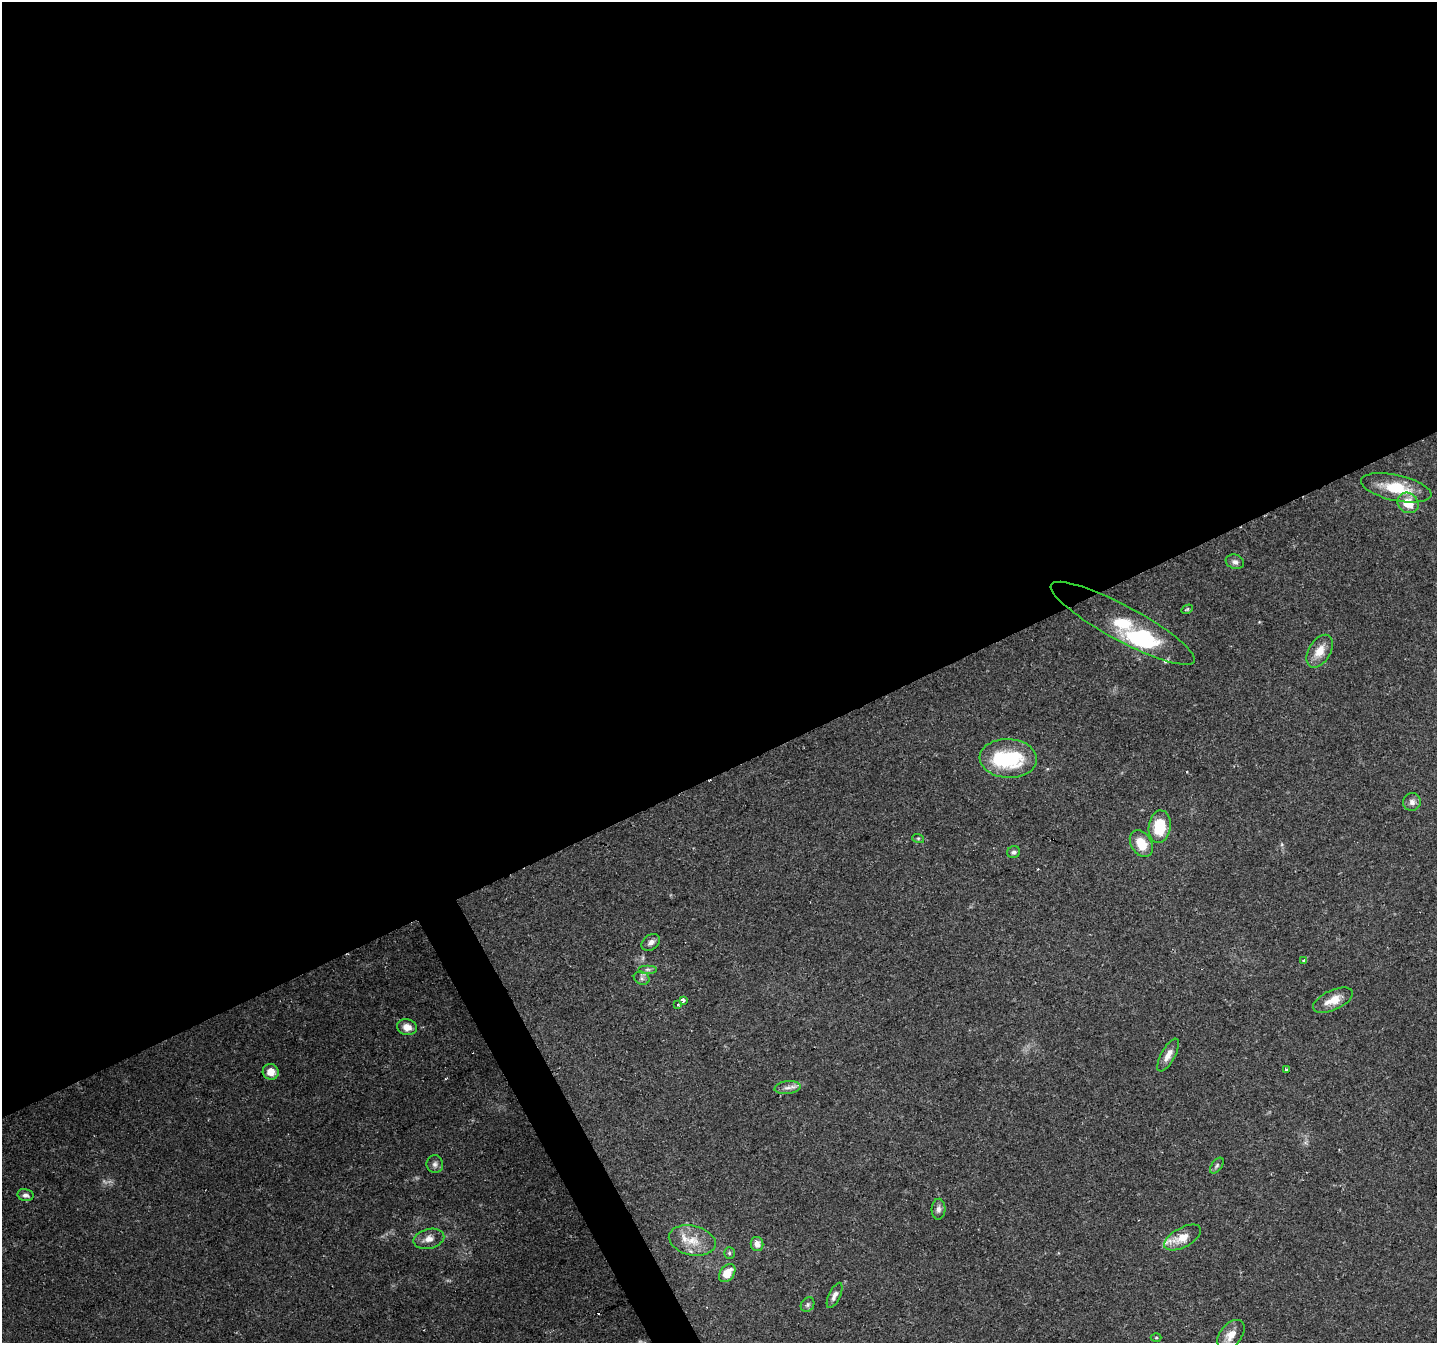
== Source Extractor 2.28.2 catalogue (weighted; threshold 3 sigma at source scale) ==
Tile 2 of 4 x 4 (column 2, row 1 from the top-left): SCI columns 1437-2871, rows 4181-5521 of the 5740 x 5617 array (HDU 1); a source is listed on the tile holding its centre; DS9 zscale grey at full resolution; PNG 1439 x 1345 px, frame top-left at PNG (2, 2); each listed source drawn as its Kron ellipse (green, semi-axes under 4 px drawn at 4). Shown black and unused: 59% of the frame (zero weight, under 2 of 3 exposures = <1% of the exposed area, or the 3 px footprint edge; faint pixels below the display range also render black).
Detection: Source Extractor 2.28.2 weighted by HDU 2 'WHT'; one run over the whole footprint, this tile lists its part. Background 0.0931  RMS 0.0052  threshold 0.0235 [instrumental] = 3 sigma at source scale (4.5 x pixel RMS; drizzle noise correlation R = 1.50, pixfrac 1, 0.0396/0.0396 arcsec/px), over >= 5 px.
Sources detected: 47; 2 too faint to see at this stretch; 1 inside a brighter object's white glare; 1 cosmic-ray / hot-pixel residue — neither listed nor drawn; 5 inside a brighter listed object's ellipse — not listed separately; the other 38 listed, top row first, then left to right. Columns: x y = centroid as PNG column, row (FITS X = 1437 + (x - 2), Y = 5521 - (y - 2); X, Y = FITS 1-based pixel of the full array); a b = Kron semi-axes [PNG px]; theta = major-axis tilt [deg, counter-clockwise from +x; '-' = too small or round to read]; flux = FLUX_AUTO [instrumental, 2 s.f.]
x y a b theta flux
1396 488 36 13 -12 18
1408 503 11 9 -36 10
1235 562 9 7 -19 2.1
1187 609 6 4 32 0.67
1123 623 81 17 -28 32
1320 651 18 11 60 7.6
1008 758 29 19 -3 37
1412 802 9 8 - 2.5
1160 827 16 11 81 19
918 838 6 4 -18 0.62
1141 844 14 10 -58 10
1013 852 6 6 - 1.5
651 942 10 7 38 2.4
1304 960 3 3 - 1.6
648 969 9 4 0 1.3
642 978 8 6 -23 1.5
683 1000 4 3 - 2.9
1333 1000 21 10 24 7.7
678 1005 3 3 - 1.1
407 1027 10 8 -13 4.8
1168 1055 18 7 61 4.3
1286 1070 3 3 - 2.3
271 1072 8 7 - 4.9
788 1088 13 6 7 2.8
435 1164 9 8 - 1.9
1217 1166 9 5 53 1.2
25 1195 8 6 -13 2
938 1209 10 7 87 1.9
1183 1238 20 10 28 7.9
429 1239 16 9 13 4.6
692 1240 24 14 -13 11
757 1244 7 6 - 3.8
729 1253 6 5 - 0.87
727 1273 10 7 52 9.4
834 1295 14 6 65 2.7
808 1305 8 6 55 1.3
1231 1335 17 10 51 6.5
1156 1338 5 3 - 0.55